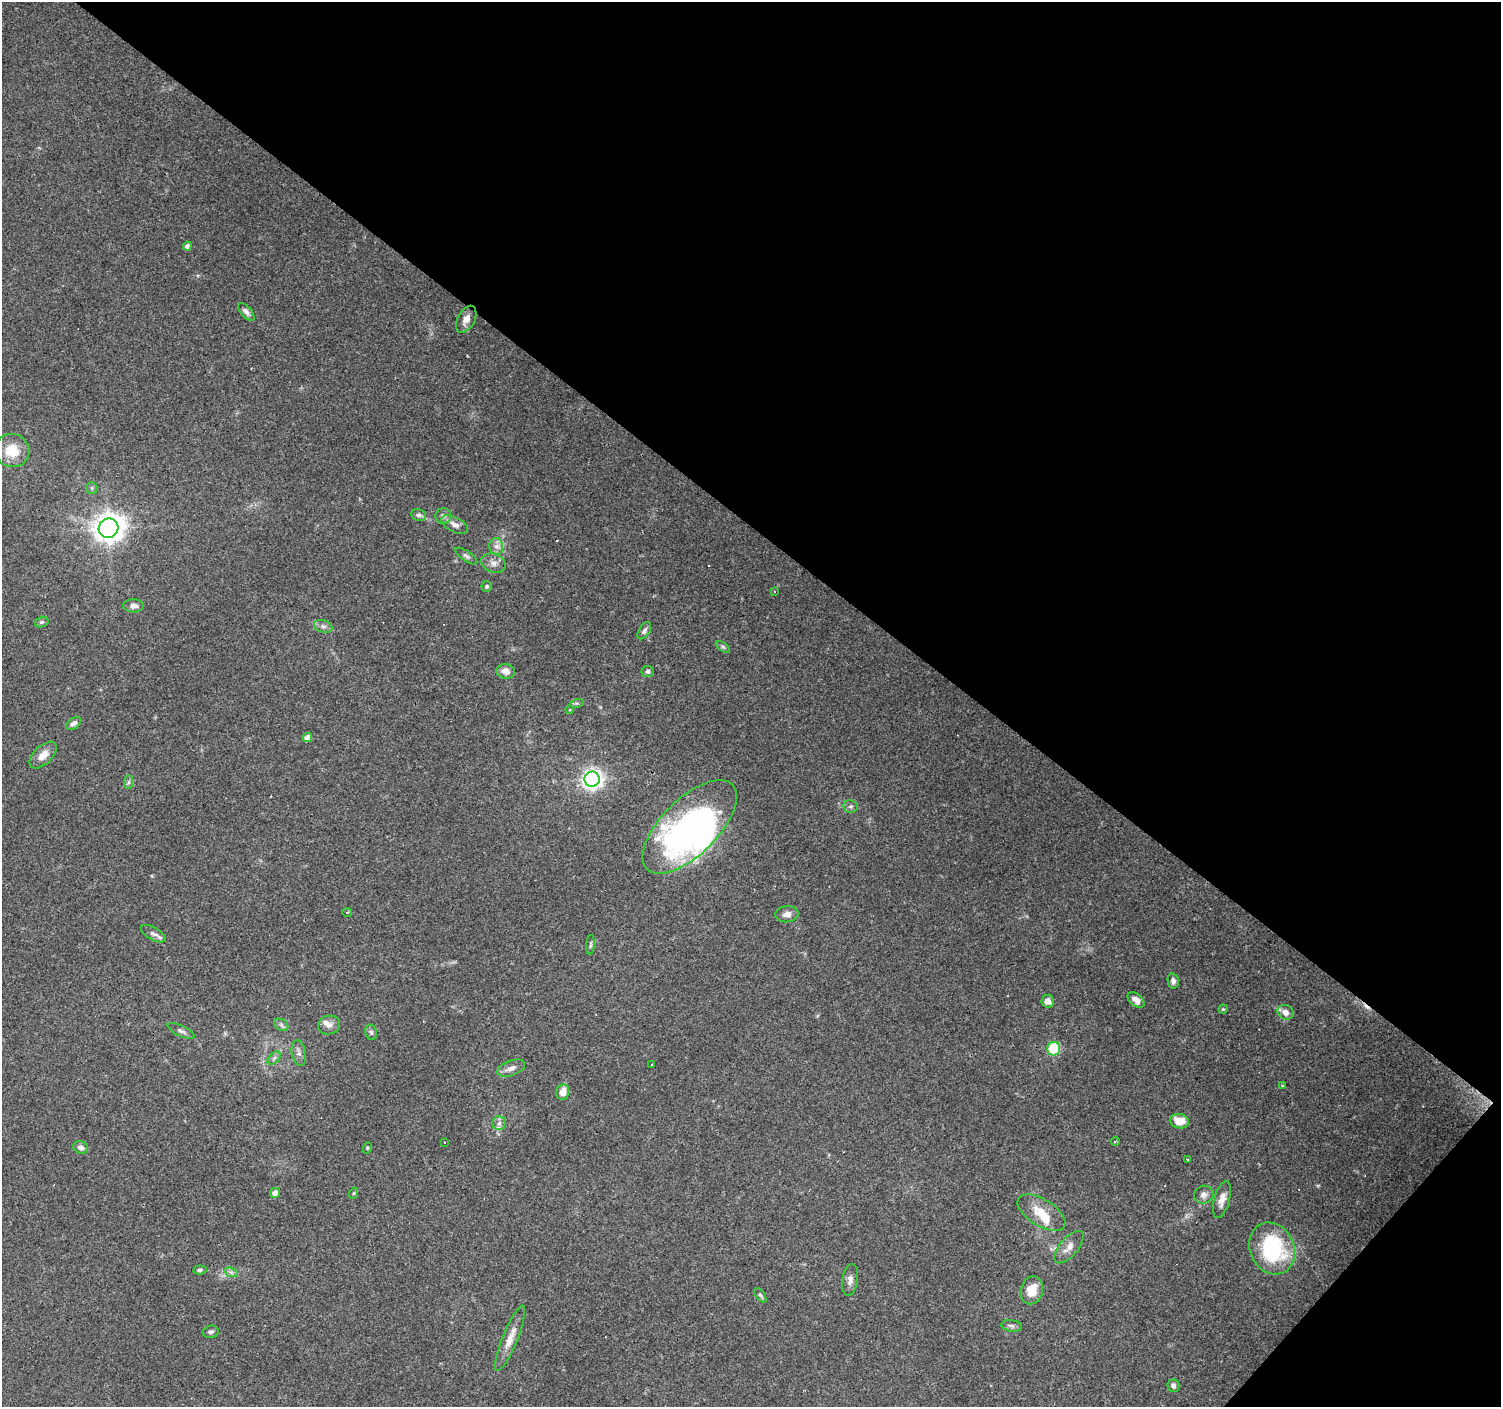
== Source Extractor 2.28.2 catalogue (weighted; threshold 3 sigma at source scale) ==
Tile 8 of 4 x 4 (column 4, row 2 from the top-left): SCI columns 4498-5996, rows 2977-4381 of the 6000 x 6021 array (HDU 1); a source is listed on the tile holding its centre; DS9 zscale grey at full resolution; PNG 1503 x 1409 px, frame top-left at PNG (2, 2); each listed source drawn as its Kron ellipse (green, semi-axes under 4 px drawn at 4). Shown black and unused: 40% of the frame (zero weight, under 3 of 4 exposures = <1% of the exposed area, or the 3 px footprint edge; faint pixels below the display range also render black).
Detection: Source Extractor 2.28.2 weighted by HDU 2 'WHT'; one run over the whole footprint, this tile lists its part. Background 0.0746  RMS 0.0054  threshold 0.0242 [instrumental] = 3 sigma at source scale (4.5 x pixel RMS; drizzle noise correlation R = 1.50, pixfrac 1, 0.0396/0.0396 arcsec/px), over >= 5 px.
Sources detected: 86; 1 inside a brighter object's white glare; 9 cosmic-ray / hot-pixel residue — neither listed nor drawn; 3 inside a brighter listed object's ellipse — not listed separately; the other 73 listed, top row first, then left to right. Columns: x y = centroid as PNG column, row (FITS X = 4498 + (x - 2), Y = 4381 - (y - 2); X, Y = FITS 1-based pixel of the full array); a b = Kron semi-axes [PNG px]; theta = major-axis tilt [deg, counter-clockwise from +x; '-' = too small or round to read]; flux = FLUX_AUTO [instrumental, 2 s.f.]
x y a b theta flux
187 246 4 4 - 2.2
246 312 11 5 -49 2.2
466 319 15 8 61 4.1
12 451 17 16 - 13
92 488 6 5 - 0.99
419 515 7 6 - 1.6
443 516 8 8 - 1.8
455 524 14 7 -26 3.3
108 528 10 9 - 650
496 546 8 7 - 2.6
466 556 13 5 -34 1.5
493 563 12 9 -20 3.5
487 586 5 5 - 0.82
775 591 3 2 - 0.59
134 606 10 6 -1 2.8
42 622 7 5 16 1.1
323 626 9 6 -17 2
644 631 9 5 58 1.7
723 647 8 4 -35 0.97
506 671 9 7 -10 3.5
648 671 6 5 - 1.3
577 703 7 4 17 0.89
570 710 4 3 - 0.49
74 723 8 5 37 2
307 738 5 4 - 3.6
43 755 17 9 43 5.4
592 779 7 7 - 280
129 782 7 4 89 1.1
851 806 7 6 - 1.4
690 827 60 28 45 170
347 912 5 3 - 0.49
787 914 11 8 7 3.2
153 934 13 6 -30 2.4
590 945 9 4 85 0.96
1173 981 7 5 -78 1.9
1136 1000 10 6 -39 3.7
1048 1001 6 6 - 2.9
1223 1009 4 4 - 0.65
1285 1012 8 7 - 3.5
281 1025 7 5 -31 1.4
329 1025 11 9 16 3.1
181 1031 15 5 -25 1.9
371 1032 8 5 -73 1.4
1054 1049 7 6 - 28
299 1053 13 7 -79 2.5
274 1058 8 4 45 1.4
652 1065 3 2 - 0.55
511 1068 14 7 20 3.4
1282 1085 3 3 - 0.86
563 1092 8 6 70 5.4
1179 1121 10 7 -10 7.6
499 1123 7 6 - 2
1115 1141 4 3 - 0.66
444 1142 3 3 - 1.5
81 1147 7 6 - 2.3
367 1148 6 3 72 0.62
1188 1160 3 3 - 1.8
275 1193 5 5 - 2.9
354 1193 6 3 71 0.6
1204 1195 10 8 22 2.9
1222 1199 19 7 75 4.4
1041 1213 27 13 -32 11
1069 1247 20 9 50 4.7
1272 1248 27 22 -65 48
200 1270 7 4 6 1.1
231 1272 7 4 -19 1.4
850 1280 16 8 82 3.1
1032 1290 14 11 75 9.1
760 1295 8 4 -53 0.91
1011 1326 10 5 -9 1.5
211 1332 8 6 12 1.4
510 1338 35 7 68 7.4
1173 1386 6 6 - 2